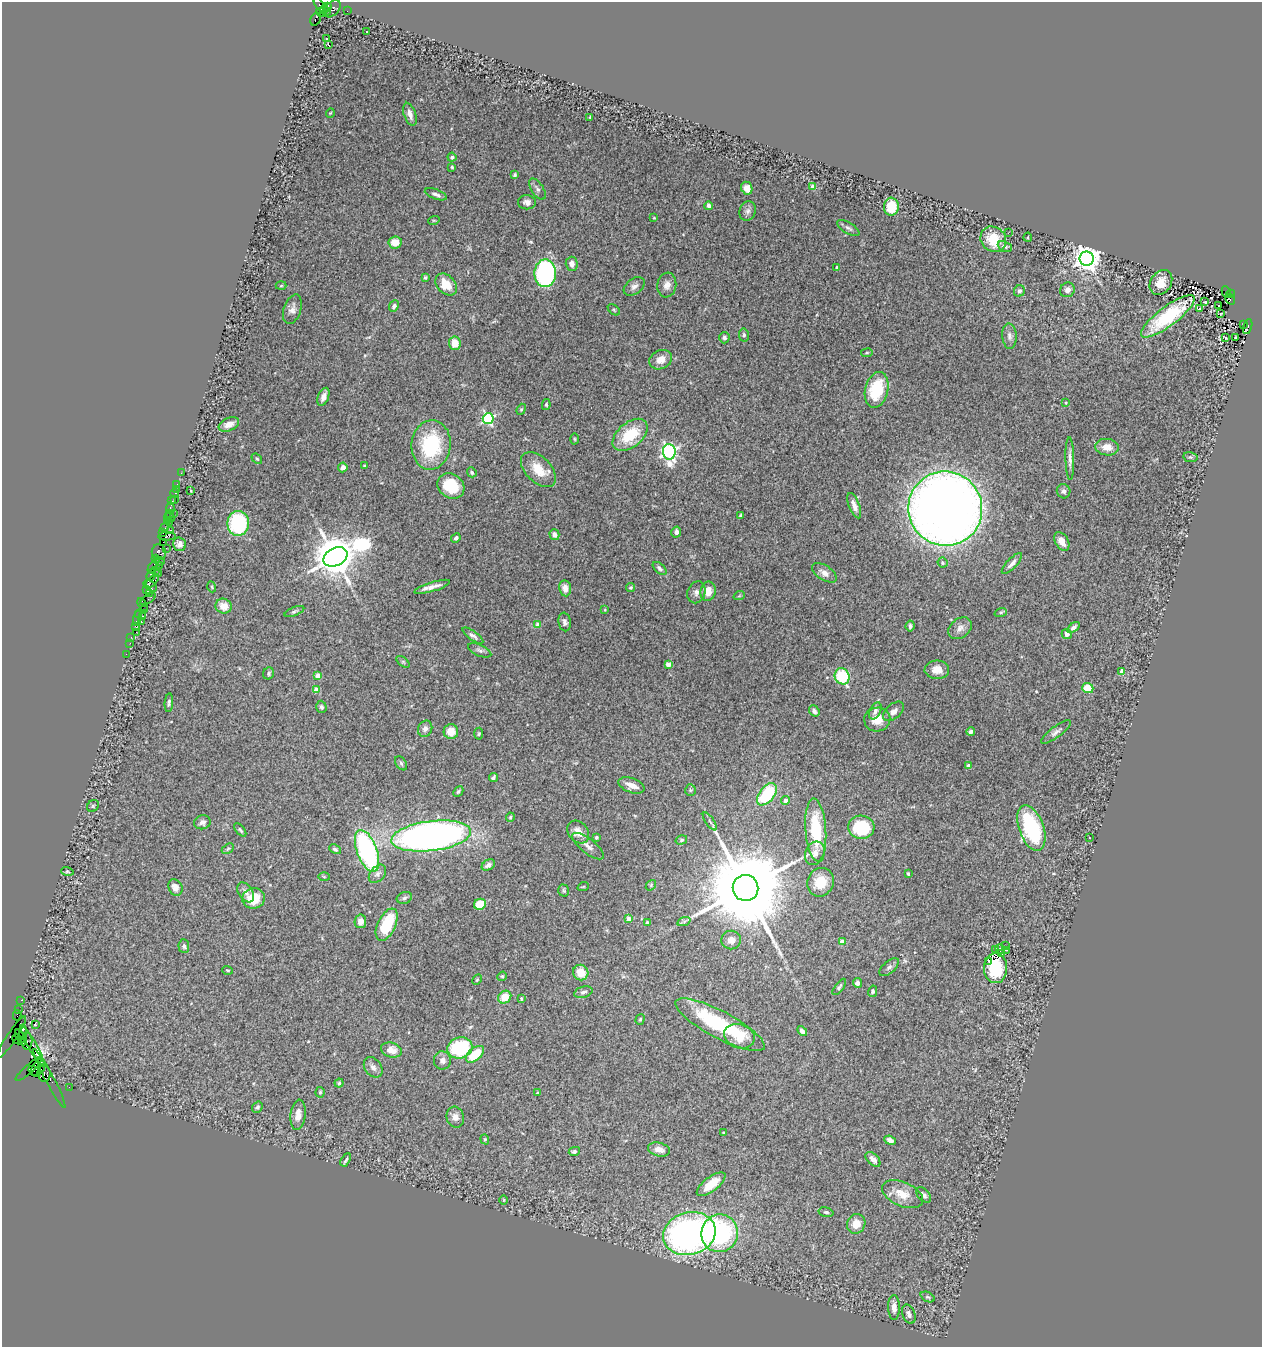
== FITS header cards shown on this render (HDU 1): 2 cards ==
NAXIS1  =                 1260
NAXIS2  =                 1345

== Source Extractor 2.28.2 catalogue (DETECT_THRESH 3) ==
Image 1260 x 1345 px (HDU 1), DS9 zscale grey, 1 PNG px = 1 image px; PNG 1264 x 1349 px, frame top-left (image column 1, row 1345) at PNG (2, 2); each listed source drawn as its Kron ellipse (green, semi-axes under 4 px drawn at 4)
Background 2.27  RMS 0.056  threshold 0.169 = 3 sigma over >= 5 px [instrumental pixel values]
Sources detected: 299; all 299 listed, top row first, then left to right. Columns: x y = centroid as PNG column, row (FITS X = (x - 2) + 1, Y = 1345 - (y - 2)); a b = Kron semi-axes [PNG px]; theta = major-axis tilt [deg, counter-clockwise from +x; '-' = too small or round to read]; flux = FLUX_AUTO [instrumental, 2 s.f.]
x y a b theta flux
319 5 8 3 -54 300
328 6 4 3 - 420
324 9 4 3 - 1300
332 9 10 6 46 620
326 11 4 3 - 1200
347 11 2 2 - 42
321 12 5 4 - 760
316 19 7 5 58 420
367 32 2 2 - 4
327 39 3 3 - 5.1
329 45 4 2 - 8.8
330 113 5 3 - 2.7
410 114 12 6 -71 24
590 117 3 2 - 2.7
452 157 4 4 - 7.8
452 167 3 3 - 4.2
515 175 4 3 - 5.5
813 187 4 4 - 50
747 188 6 5 - 34
537 189 12 6 -56 13
436 194 11 5 -20 13
527 202 9 7 1 15
709 206 4 4 - 13
891 207 9 7 87 110
748 211 10 8 73 14
654 218 4 3 - 3
434 220 6 3 18 3.2
848 228 13 5 -31 12
1008 233 3 2 - 9.3
1028 237 4 4 - 4.3
993 239 14 12 -46 110
395 242 7 6 - 45
1005 246 7 5 -24 9.1
1087 259 7 7 - 4500
572 264 7 6 - 23
837 268 3 3 - 6.2
545 273 14 11 89 630
425 277 4 4 - 5.8
1161 282 13 10 55 46
446 284 12 9 -47 69
667 285 12 9 82 24
281 286 5 3 - 4.1
634 286 12 7 36 18
1067 290 8 7 - 17
1019 291 6 5 - 8.3
1226 292 6 3 -80 480
1231 294 4 3 - 880
1230 299 6 3 -55 200
1205 302 3 3 - 3.5
1219 305 3 2 - 4.9
394 306 6 4 65 13
292 309 15 8 71 22
1199 309 4 3 - 70
614 310 7 4 -41 5.7
1221 313 3 2 - 2.4
1168 316 33 9 37 190
1243 324 3 3 - 230
1248 326 8 4 74 2000
744 335 6 5 - 6.8
1009 336 12 7 -86 16
1236 337 3 2 - 8.9
724 338 5 5 - 9.9
1226 338 3 2 - 2.5
455 343 7 6 - 50
867 353 5 3 - 3.9
661 360 12 9 26 35
877 390 18 11 76 190
323 397 9 5 68 22
1066 403 3 3 - 3.1
546 405 5 4 - 6.3
521 409 6 4 68 4.7
488 419 5 5 - 500
229 424 11 6 23 27
630 435 20 12 39 150
575 439 5 3 - 3.8
431 445 25 19 84 280
1107 447 12 8 -7 38
669 452 7 6 - 1100
1190 457 7 5 -11 6.6
257 459 6 4 -41 4.5
1070 459 21 4 -89 19
365 466 3 3 - 4.2
343 467 5 4 - 18
538 470 21 12 -45 78
472 472 5 4 - 7.9
181 473 2 2 - 31
177 484 2 2 - 31
451 486 14 12 -36 120
176 489 2 2 - 37
191 491 3 2 - 2.2
1064 491 7 6 - 12
175 494 4 3 - 250
175 499 2 2 - 34
172 501 2 2 - 31
854 506 13 5 -70 23
170 508 5 3 - 470
945 509 37 37 - 4900
169 513 2 2 - 80
173 513 2 2 - 970
740 516 4 3 - 6.5
169 517 5 3 - 240
167 520 2 2 - 150
169 523 3 2 - 170
238 523 12 11 - 340
165 528 3 2 - 140
171 530 3 2 - 380
676 532 5 5 - 15
163 533 3 2 - 160
554 535 5 5 - 18
167 536 9 3 3 590
456 538 5 4 - 9.2
1062 541 10 6 -60 29
163 542 2 2 - 100
179 544 7 6 - 14
166 548 2 2 - 46
159 552 8 7 - 940
335 557 13 8 27 16000
155 558 3 2 - 130
159 561 5 3 - 310
942 563 5 5 - 5.7
1012 563 14 5 47 17
159 565 3 3 - 400
153 567 7 2 65 580
660 568 8 4 -42 8.8
156 570 4 3 - 110
158 573 2 2 - 85
824 573 14 7 -33 25
151 575 6 4 72 410
152 581 9 4 46 720
150 586 7 4 -35 730
212 587 5 3 - 3.8
432 587 18 4 17 25
630 587 4 4 - 4.8
565 588 8 6 -82 24
147 590 4 3 - 210
708 591 10 7 80 41
696 592 11 9 69 17
149 594 3 2 - 120
739 596 6 3 19 3.9
148 599 9 2 33 370
142 604 7 3 -59 190
224 606 8 7 - 41
144 609 3 2 - 190
605 610 3 3 - 3.2
294 611 10 4 22 7.8
1001 612 6 4 19 5.3
138 615 3 3 - 210
143 616 3 2 - 130
137 618 8 3 75 440
141 621 2 2 - 64
565 622 9 6 -80 12
538 625 4 4 - 42
910 626 5 4 - 11
135 627 3 2 - 180
1073 627 7 4 35 12
960 628 13 9 39 24
136 632 2 2 - 150
1067 634 5 5 - 15
473 636 12 4 -35 12
131 637 2 2 - 39
130 643 2 2 - 92
480 650 12 5 -23 11
126 654 2 2 - 55
403 662 7 4 -37 6.2
668 665 4 4 - 43
937 670 12 9 -1 42
1122 671 4 3 - 45
269 673 6 5 - 6.5
318 675 4 4 - 32
842 676 8 7 - 180
1088 688 6 5 - 86
316 689 4 4 - 47
169 703 9 4 85 8.6
321 707 6 5 - 7.7
814 711 6 4 -51 10
875 711 9 5 63 15
893 711 12 7 41 21
877 719 13 12 - 52
425 729 8 7 - 17
451 732 7 7 - 55
971 732 4 4 - 13
1056 732 18 5 37 16
479 734 6 4 85 5.6
401 763 8 5 -54 6.9
969 766 4 4 - 35
493 777 4 3 - 7.7
631 785 14 7 -20 35
690 790 6 5 - 6.8
458 791 5 4 - 6.8
767 794 13 7 52 210
785 800 4 4 - 18
93 806 6 5 - 5.3
510 817 5 4 - 4.4
710 821 10 2 -55 6.7
202 822 8 7 - 15
861 827 13 11 -4 210
1031 828 24 12 -71 380
240 830 8 4 -51 6.9
816 830 31 10 -86 190
578 832 12 9 -51 39
431 836 40 15 7 2500
596 837 4 4 - 5.9
1090 838 3 2 - 3.3
681 840 6 4 18 6.6
588 846 19 7 -38 25
228 849 6 4 32 5.7
335 849 6 4 -28 7.3
367 851 22 10 -70 640
815 853 12 9 64 31
488 865 7 5 31 18
67 871 6 4 -15 4.7
377 874 10 7 48 17
908 874 4 3 - 4.6
324 877 5 3 - 3.7
820 882 14 13 - 78
651 885 6 4 50 5.3
175 887 8 7 - 24
583 887 6 3 19 3.3
745 888 13 12 - 74000
563 891 6 5 - 5.9
246 892 11 7 -55 20
254 898 11 10 - 94
404 898 8 5 18 8.6
480 904 6 5 - 100
629 919 4 4 - 46
360 921 7 5 80 20
684 921 7 4 19 6.7
647 923 3 3 - 14
387 925 17 9 65 180
731 940 9 9 - 27
842 942 4 4 - 53
184 946 7 5 -85 9.5
1006 946 2 2 - 3.5
1000 949 5 2 - 7.6
996 950 2 2 - 3.9
1007 950 2 2 - 3.8
1001 954 3 2 - 1.5
988 961 2 2 - 2.5
889 967 12 6 40 10
996 968 15 11 -88 140
228 970 5 3 - 4
581 972 8 7 - 57
502 976 5 4 - 4.7
477 980 6 4 62 5
857 983 5 4 - 17
839 987 10 4 53 8.2
873 991 5 4 - 7.8
583 992 9 5 16 13
505 997 7 6 - 58
521 999 4 3 - 3.7
21 1000 2 2 - 60
18 1010 3 2 - 41
17 1015 5 2 - 160
640 1019 5 4 - 5.6
35 1024 4 2 - 4.2
720 1025 50 13 -28 350
802 1031 6 4 -46 13
23 1035 10 4 -89 2900
20 1036 7 3 -66 1700
739 1036 15 12 -20 100
12 1037 24 5 56 380
17 1039 5 3 - 730
27 1041 8 5 88 2200
33 1046 23 4 -61 670
460 1048 13 10 16 240
391 1050 10 7 -17 34
475 1054 11 6 40 100
442 1060 9 8 - 20
373 1067 11 8 -54 18
38 1068 10 6 61 4300
29 1069 17 4 42 440
34 1071 6 4 -33 760
44 1073 9 6 -83 2500
49 1078 33 4 -62 380
339 1083 4 4 - 5.4
69 1087 2 2 - 43
320 1092 5 4 - 5.6
538 1093 4 2 - 4.5
257 1107 6 5 - 8.6
298 1115 15 7 83 30
455 1117 10 8 -73 22
724 1133 4 3 - 3.6
485 1139 5 4 - 4.7
890 1140 6 4 -22 15
659 1149 11 7 -14 25
574 1151 5 4 - 9.5
873 1159 9 5 -44 22
346 1160 7 2 59 5.5
711 1184 17 7 37 74
902 1194 22 12 -24 63
924 1195 9 5 -48 15
504 1200 5 3 - 3.4
826 1212 7 4 -14 7.1
856 1224 10 9 - 41
720 1233 19 18 - 520
689 1234 27 21 16 1300
928 1297 7 4 -25 6.7
894 1308 12 6 -89 27
909 1314 10 6 -70 15